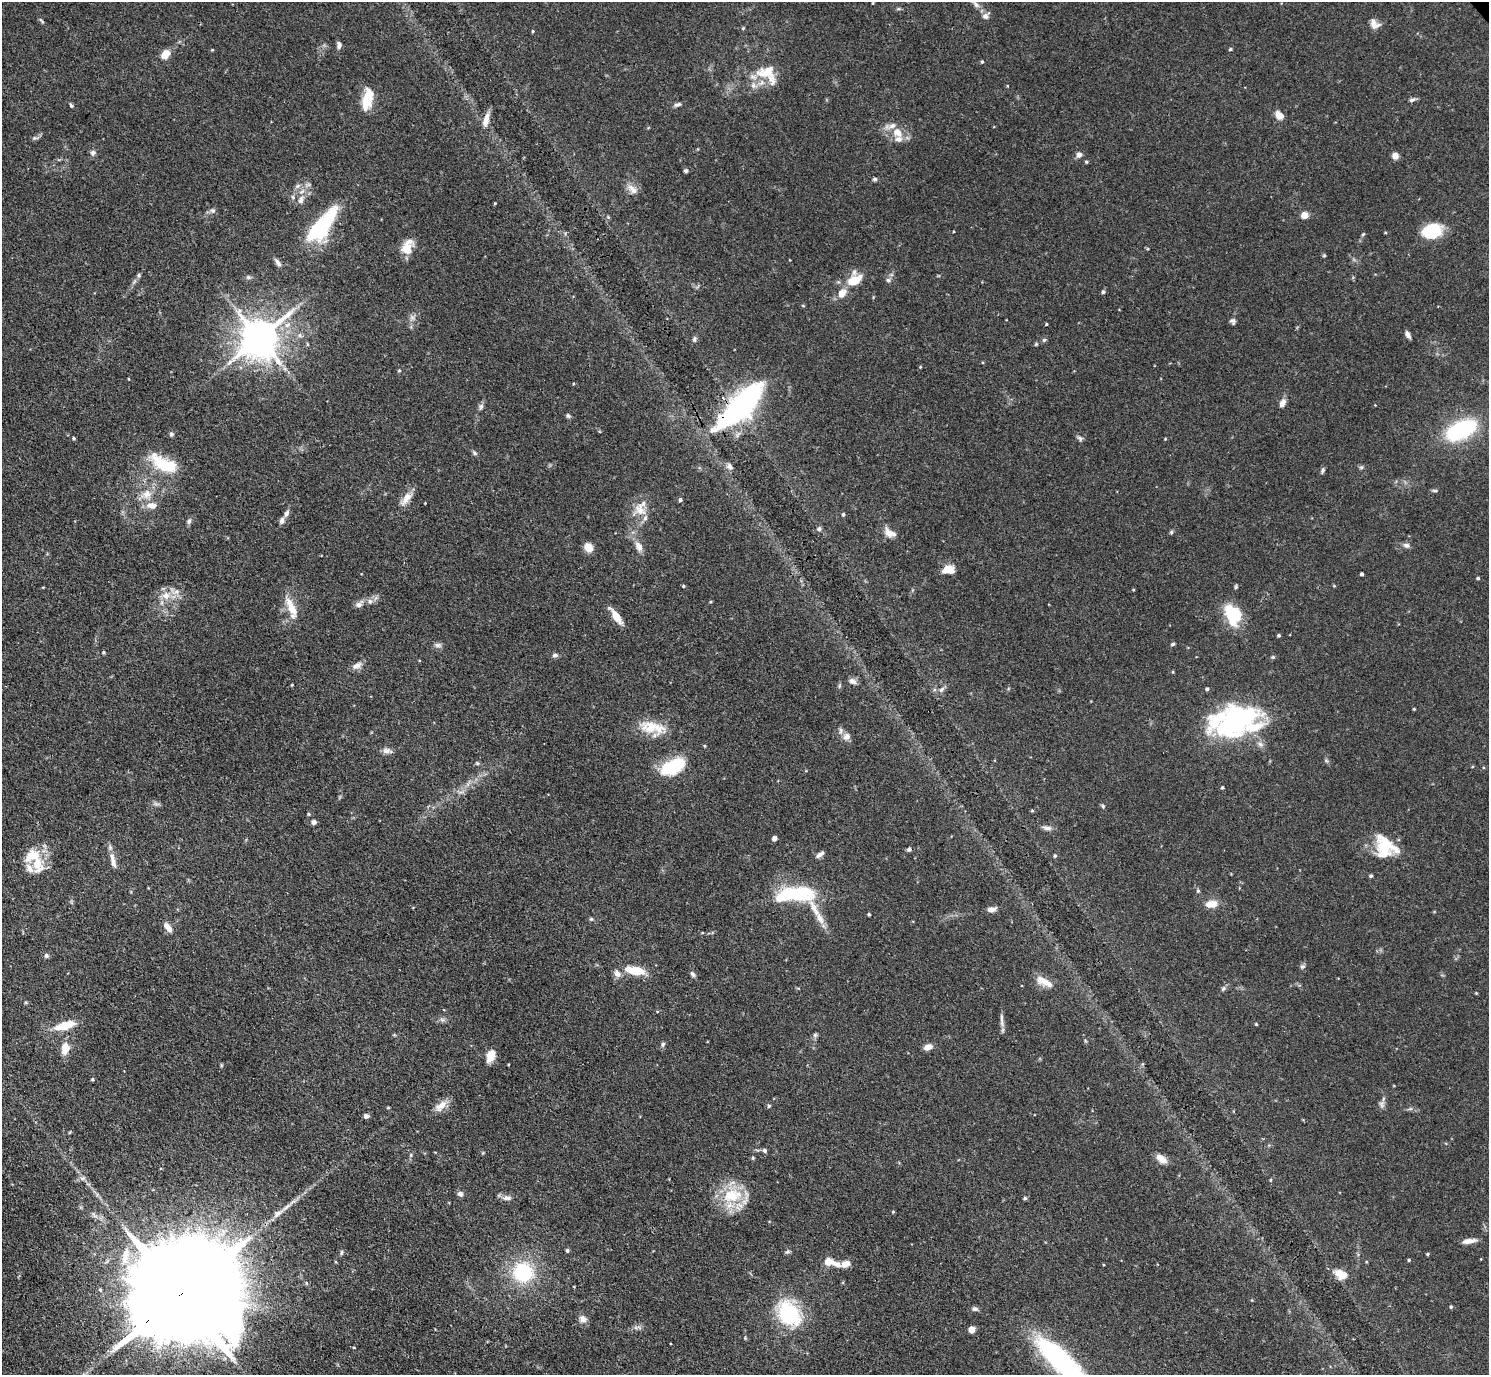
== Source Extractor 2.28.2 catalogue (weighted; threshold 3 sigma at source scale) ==
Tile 7 of 4 x 4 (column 3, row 2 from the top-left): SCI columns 2985-4471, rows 3055-4427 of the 5969 x 5965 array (HDU 1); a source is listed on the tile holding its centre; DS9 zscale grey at full resolution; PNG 1491 x 1377 px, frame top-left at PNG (2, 2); no overlay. Shown black and unused: <1% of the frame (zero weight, under 3 of 4 exposures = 1% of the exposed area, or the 3 px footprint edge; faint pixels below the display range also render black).
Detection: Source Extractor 2.28.2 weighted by HDU 2 'WHT'; one run over the whole footprint, this tile lists its part. Background 0.0699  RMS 0.0041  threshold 0.0184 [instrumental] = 3 sigma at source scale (4.5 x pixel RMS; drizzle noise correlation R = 1.50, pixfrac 1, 0.05/0.05 arcsec/px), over >= 5 px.
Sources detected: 217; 1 too faint to see at this stretch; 4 inside a brighter object's white glare — not listed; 14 inside a brighter listed object's ellipse — not listed separately; the other 198 listed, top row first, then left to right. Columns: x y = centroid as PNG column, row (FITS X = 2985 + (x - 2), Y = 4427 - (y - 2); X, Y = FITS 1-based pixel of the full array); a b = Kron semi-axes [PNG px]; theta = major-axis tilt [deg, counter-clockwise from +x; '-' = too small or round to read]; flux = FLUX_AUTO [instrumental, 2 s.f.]
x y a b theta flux
873 3 3 3 - 0.33
976 4 16 6 -46 2.2
898 9 6 4 18 0.56
42 21 10 3 -41 0.63
1374 24 13 9 -41 2.8
743 28 5 4 - 0.44
533 31 4 3 - 0.45
339 45 9 6 85 1.3
1230 49 4 3 - 0.65
212 50 3 3 - 0.33
165 55 9 6 50 6.6
982 62 4 4 - 0.46
768 70 34 13 9 8.2
753 85 10 8 -43 2.5
367 99 24 11 77 10
1412 100 10 5 9 1.1
677 104 9 5 17 1.2
71 105 6 3 -65 0.62
1279 115 12 8 -45 3.2
486 120 19 7 75 3.5
898 133 18 13 -47 5.9
35 138 6 4 -17 0.68
93 153 8 7 - 1.2
1079 155 6 6 - 2
1395 156 7 6 - 2.4
1086 162 4 4 - 0.53
686 171 5 4 - 0.83
875 179 5 5 - 0.88
297 186 7 4 70 0.85
632 189 16 8 -44 3.1
301 200 10 7 79 2
495 203 3 2 - 0.38
213 210 7 7 - 1.2
1304 215 5 4 - 9.8
608 217 6 3 -73 0.45
320 227 38 14 50 41
1432 231 21 14 16 16
1363 234 6 3 45 0.48
407 249 16 13 58 6.5
1324 256 6 3 1 0.41
278 262 12 5 -56 1.6
139 275 6 4 89 0.66
248 277 6 5 - 0.79
854 280 15 11 45 10
888 280 7 6 - 1.1
1103 292 5 4 - 0.96
842 293 12 9 52 4.3
1233 321 8 7 - 1.1
1046 324 4 3 - 0.38
1408 335 8 4 -60 1.5
260 338 12 11 - 1100
694 339 8 5 75 0.95
1044 340 6 5 - 0.71
307 344 6 3 -71 0.46
920 367 4 3 - 0.35
399 370 4 4 - 0.48
129 379 3 2 - 0.3
1282 403 10 6 60 2.3
741 406 59 20 45 88
481 407 9 6 73 1.2
568 416 7 5 -55 0.76
1461 430 25 13 26 48
171 434 5 5 - 0.87
74 438 4 3 - 0.55
1080 438 7 6 - 1
1165 439 4 3 - 0.36
474 453 7 5 -41 0.8
164 464 37 15 -28 16
730 467 10 6 -50 1.6
1361 467 6 4 1 0.64
1323 470 8 5 71 0.86
1435 491 8 4 -1 0.71
147 494 14 12 3 4.9
406 499 22 9 52 4.2
680 500 4 4 - 0.92
152 505 15 9 -1 3.6
640 510 21 14 -59 6.7
286 513 8 6 59 1.3
843 514 4 4 - 0.67
189 521 8 5 71 1.1
282 521 8 6 70 1.6
819 529 6 5 - 0.91
1171 532 5 5 - 0.59
889 533 15 9 -46 3.4
1406 545 9 7 -25 1.4
639 546 12 8 -61 3
588 547 9 7 -56 5
948 570 13 9 0 5.4
1362 574 3 3 - 0.79
1478 578 4 4 - 0.63
683 586 4 4 - 0.42
1236 587 5 4 - 0.58
1133 590 4 3 - 0.36
166 595 12 11 - 4.5
370 601 8 7 - 1.5
359 604 12 7 44 2
291 608 30 10 -69 7.4
1232 614 25 17 -46 16
616 616 21 7 -55 5.4
1279 635 4 3 - 0.68
1173 644 5 4 - 0.63
438 645 10 6 -7 1.3
104 652 4 4 - 0.55
555 655 8 5 1 0.99
1273 657 6 5 - 0.57
357 666 14 7 27 2.3
852 681 10 7 -23 1.8
292 685 3 3 - 0.37
839 685 8 2 69 0.5
941 689 9 6 50 1.4
1207 689 4 4 - 0.73
1414 709 3 3 - 0.37
1240 715 38 17 -1 43
652 727 38 15 -12 11
841 731 10 5 81 1.3
847 737 9 8 - 2.3
1260 744 9 6 -17 1.5
386 751 11 8 2 1.9
477 763 5 4 - 0.51
673 767 28 14 27 21
1222 787 4 3 - 0.54
1103 806 6 4 -70 0.64
1032 810 5 3 - 0.43
309 814 4 4 - 0.48
314 822 6 6 - 1.3
1047 828 13 6 -4 1.6
774 838 5 4 - 1.7
1386 845 30 20 -44 14
909 849 4 4 - 1.1
820 854 11 5 37 1.7
1055 856 5 4 - 0.59
113 860 23 7 -76 3.4
37 863 25 15 -79 11
1371 876 5 4 - 0.55
1198 891 5 4 - 0.7
800 893 25 13 11 25
1211 904 15 9 12 4.6
992 909 10 6 9 2.1
816 912 65 9 -62 9.9
869 914 3 3 - 0.6
591 919 5 5 - 0.61
167 927 13 6 -52 3.1
46 955 6 6 - 0.98
1302 966 6 6 - 1
636 971 19 8 -9 11
617 973 10 7 -58 2.3
693 974 9 5 -47 1
1045 982 23 9 -27 5
1223 988 8 5 62 0.83
1476 993 4 3 - 0.35
442 1020 7 4 -2 1
1002 1020 22 4 -88 1.9
1256 1024 3 3 - 0.46
65 1025 19 8 16 10
815 1035 6 6 - 0.82
663 1044 8 5 79 0.89
928 1047 10 6 20 2.6
65 1048 15 9 80 5.3
491 1055 13 8 69 5.6
221 1065 5 3 - 0.43
92 1079 4 4 - 0.56
1382 1104 11 7 85 1.5
441 1106 19 9 40 3.9
769 1106 5 4 - 0.55
388 1108 5 3 - 0.38
1410 1109 7 4 18 0.7
366 1116 5 5 - 1.5
765 1150 5 5 - 0.93
411 1155 5 3 - 0.48
753 1158 5 4 - 0.54
1161 1159 13 7 -40 3.8
83 1178 9 6 15 1.3
1270 1180 5 3 - 0.38
460 1194 7 6 - 1.3
732 1195 32 20 13 17
507 1198 13 7 5 2.1
1025 1198 5 5 - 0.63
893 1212 4 4 - 0.39
278 1213 17 8 31 3.3
94 1215 11 5 -45 1.5
1469 1241 18 6 9 2.8
567 1251 4 4 - 0.79
342 1252 7 4 84 0.7
788 1252 7 4 17 0.72
1428 1254 4 3 - 0.53
125 1256 29 10 80 8.8
1409 1260 4 4 - 0.49
831 1262 24 8 -18 5.6
523 1272 22 20 -22 27
1341 1274 16 10 -27 5.4
100 1290 5 4 - 0.59
181 1294 66 22 37 23000
1451 1307 4 4 - 0.6
975 1309 7 6 - 1.2
789 1313 26 18 -55 35
583 1319 11 9 -54 2.4
972 1329 5 5 - 6.9
1060 1361 65 20 -43 78
Overlapping masked pixels (flux is a lower limit): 2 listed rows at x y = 741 406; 181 1294
Isophote crosses this tile's border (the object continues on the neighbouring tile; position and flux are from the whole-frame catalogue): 3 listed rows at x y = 976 4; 181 1294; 1060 1361